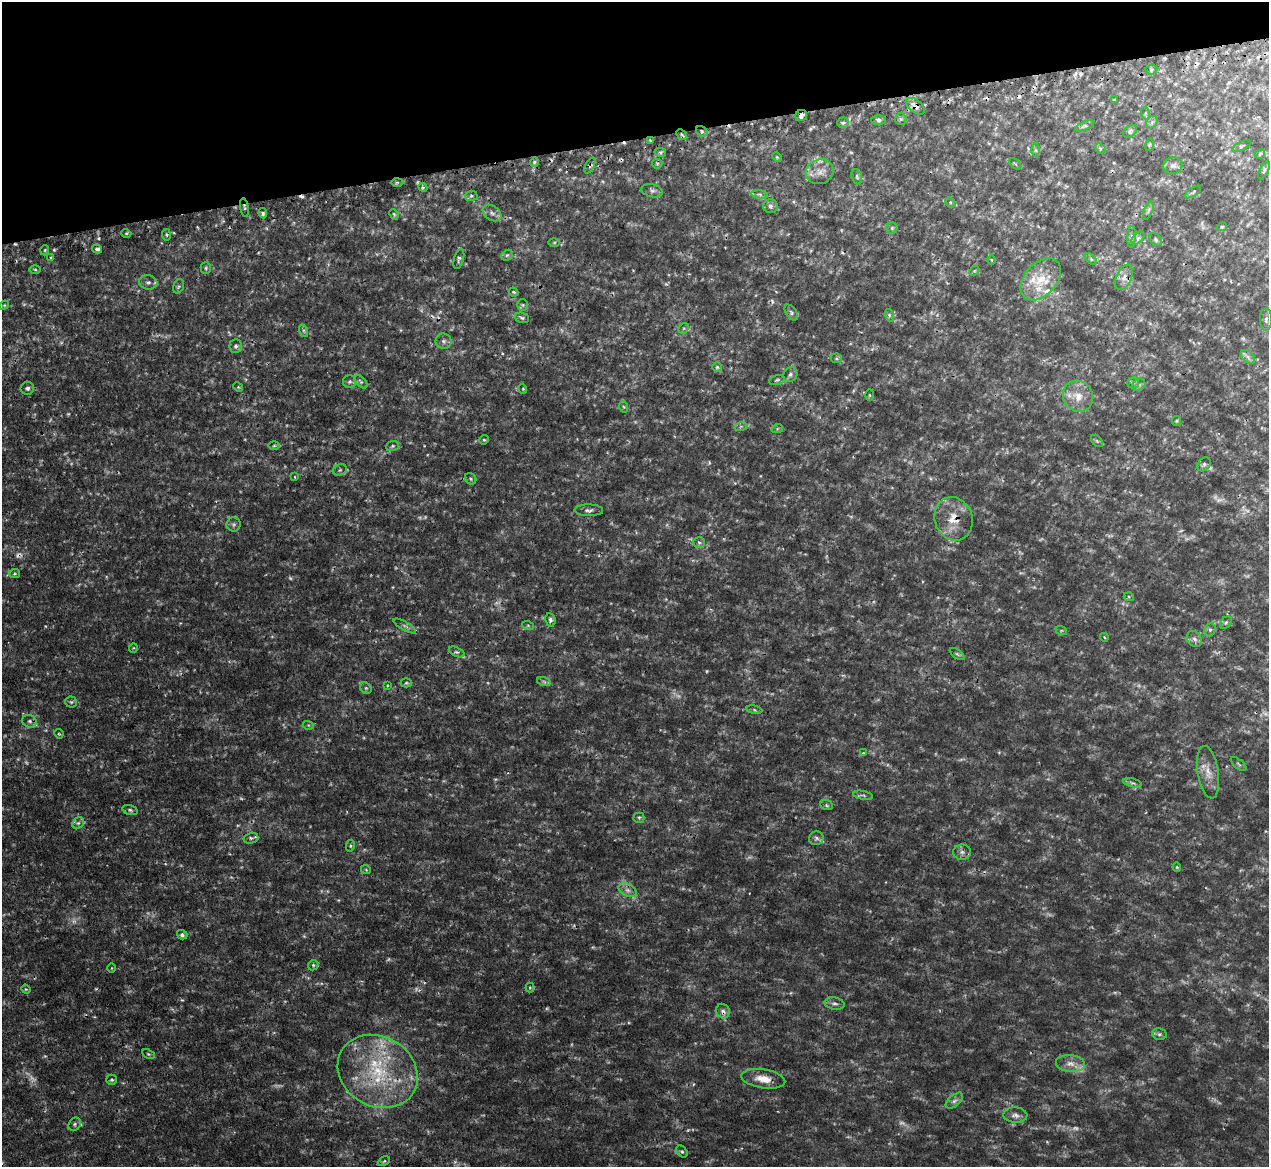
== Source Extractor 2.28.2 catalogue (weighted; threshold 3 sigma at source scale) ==
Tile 3 of 4 x 4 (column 3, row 1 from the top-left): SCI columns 2580-3846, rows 3668-4832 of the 5159 x 5128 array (HDU 1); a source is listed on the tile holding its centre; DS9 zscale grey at full resolution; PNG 1271 x 1169 px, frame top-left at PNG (2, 2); each listed source drawn as its Kron ellipse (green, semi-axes under 4 px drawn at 4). Shown black and unused: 12% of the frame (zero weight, under 2 of 3 exposures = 4% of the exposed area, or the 3 px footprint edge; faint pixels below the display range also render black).
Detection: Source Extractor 2.28.2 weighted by HDU 2 'WHT'; one run over the whole footprint, this tile lists its part. Background 0.0953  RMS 0.008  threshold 0.036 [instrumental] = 3 sigma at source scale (4.5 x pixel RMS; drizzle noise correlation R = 1.50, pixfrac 1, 0.05/0.05 arcsec/px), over >= 5 px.
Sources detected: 210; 29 too faint to see at this stretch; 13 cosmic-ray / hot-pixel residue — neither listed nor drawn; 7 inside a brighter listed object's ellipse — not listed separately; the other 161 listed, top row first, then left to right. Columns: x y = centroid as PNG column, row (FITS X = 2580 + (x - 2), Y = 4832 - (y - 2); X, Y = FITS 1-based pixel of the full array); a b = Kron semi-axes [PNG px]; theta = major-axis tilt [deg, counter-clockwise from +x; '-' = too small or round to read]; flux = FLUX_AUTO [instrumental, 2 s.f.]
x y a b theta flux
1151 70 6 5 - 1.4
1114 100 3 2 - 0.51
915 106 11 6 -37 5.4
1145 113 6 4 -72 1.2
801 115 6 5 - 2.8
901 119 6 5 - 1.6
879 120 7 5 0 2
1152 122 7 5 46 1.7
843 123 6 5 - 1.5
1085 126 10 4 24 1.8
702 131 6 4 -33 1.8
1130 131 8 5 41 1.8
682 134 6 3 -45 1.3
650 140 3 3 - 0.68
1149 145 6 4 71 1.1
1241 146 10 3 26 1
1100 148 6 4 -43 1.5
1036 150 7 4 -89 1.3
660 152 6 4 -12 1.4
1260 154 5 4 - 0.93
777 157 5 4 - 0.87
534 162 5 4 - 1.1
657 164 5 5 - 1.1
1015 164 7 2 -45 0.74
590 165 8 4 62 1.8
1173 166 9 8 - 3.4
1264 170 9 4 64 1.4
820 172 14 12 17 7.6
857 177 8 5 -72 1.3
397 182 6 4 2 1.1
423 187 4 4 - 1.1
652 191 11 6 -13 2.5
1193 192 9 3 34 1.1
760 194 8 4 -9 1.8
471 196 6 5 - 1.3
950 202 6 4 -47 1.2
770 206 7 7 - 2.7
244 207 9 3 -80 1.1
1148 210 9 4 69 1.7
263 213 5 4 - 1.5
492 213 10 7 -33 3.1
394 214 5 4 - 1.2
1222 227 5 4 - 0.85
892 228 6 5 - 1.3
126 233 5 3 - 0.78
166 235 6 3 -82 1.1
1131 237 11 4 86 2
1138 238 8 4 45 2.1
1156 240 7 5 -47 1.5
554 242 6 4 1 1
97 249 5 4 - 2.3
45 250 5 3 - 0.75
507 255 6 5 - 1.2
51 258 4 3 - 1.1
459 259 10 5 76 1.9
1091 259 7 4 -46 1.2
991 260 4 3 - 0.69
206 268 5 5 - 1.2
35 270 6 4 -1 1.2
974 271 6 4 44 1.1
1124 277 13 7 66 5.1
1041 279 24 16 48 20
148 282 9 7 -6 3
179 286 7 5 71 1.7
513 292 5 3 - 0.82
4 305 5 4 - 0.83
523 305 5 5 - 1.3
791 312 9 5 -55 1.9
889 315 6 4 -72 1.5
522 318 7 5 -18 1.6
1266 319 11 6 89 3
684 328 6 4 44 1.3
304 331 6 4 -72 1.4
443 341 8 7 - 2.7
236 346 7 6 - 2.2
1248 357 8 5 -46 2.5
836 358 5 5 - 1.1
717 367 5 5 - 1.2
790 375 7 6 - 2.1
777 380 8 4 16 1.4
350 382 7 6 - 1.9
361 382 8 4 -47 1.5
1133 383 6 5 - 1.4
1139 385 7 6 - 1.8
238 387 5 4 - 0.93
27 388 6 6 - 2.3
523 389 5 3 - 0.69
869 395 6 4 -89 0.9
1078 396 16 14 -57 13
624 407 6 3 -70 1.1
1176 421 5 4 - 0.95
741 426 6 4 19 1.2
777 429 6 3 19 0.86
484 440 5 4 - 0.98
1097 441 7 4 -45 1.2
274 446 6 4 1 1.1
392 446 6 5 - 1.3
1204 464 8 5 47 1.8
340 470 7 5 22 1.7
295 477 3 2 - 0.51
471 479 6 5 - 1.3
589 510 14 6 0 2.8
954 519 22 19 -71 19
234 524 7 7 - 2.1
699 543 6 5 - 1.6
15 573 5 4 - 1.1
1129 597 5 3 - 0.83
550 620 7 5 -81 2.1
1226 623 7 5 49 1.3
405 626 13 2 -30 1.7
528 626 6 4 -19 1
1061 630 6 4 -18 1
1210 630 7 5 67 1.7
1104 637 4 3 - 0.77
1194 639 8 6 -50 2.9
133 648 5 3 - 0.66
457 652 8 4 -24 1.8
957 654 8 4 -35 1.4
544 682 7 4 -19 1.5
406 683 5 4 - 0.98
387 685 4 3 - 0.71
366 688 6 5 - 1.3
71 702 5 5 - 1.4
754 710 8 4 -9 1.4
29 721 7 6 - 2.2
308 725 5 3 - 0.83
59 734 5 3 - 0.82
863 753 3 3 - 0.78
1239 764 9 3 -40 1
1208 772 26 10 -81 10
1132 783 9 3 -13 1.7
863 795 10 3 -11 1.5
827 805 6 5 - 1.2
130 810 8 4 -16 1.6
639 818 5 5 - 1.2
78 823 6 5 - 1.9
251 838 7 5 15 1.7
816 838 7 7 - 2.1
350 846 6 4 79 1.2
962 852 9 7 -1 3.1
1177 867 5 4 - 0.8
366 870 5 3 - 0.83
628 890 9 6 -26 3.5
182 935 5 4 - 1.9
313 965 5 4 - 1.1
111 968 5 3 - 0.66
530 987 5 4 - 0.8
26 989 5 4 - 0.96
834 1004 10 6 -11 2.8
723 1011 7 6 - 3.3
1159 1034 7 5 -13 1.8
148 1054 7 4 -25 1.3
1070 1064 14 8 -4 6.4
378 1071 42 35 -30 79
763 1079 22 9 -9 10
112 1080 5 5 - 1.4
954 1101 10 5 41 2.9
1015 1115 12 7 -3 4
75 1124 7 5 54 1.8
682 1151 7 5 -47 1.3
384 1161 6 4 31 1.1
Overlapping masked pixels (flux is a lower limit): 9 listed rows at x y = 915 106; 801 115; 702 131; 682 134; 590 165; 244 207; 954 519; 723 1011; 378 1071